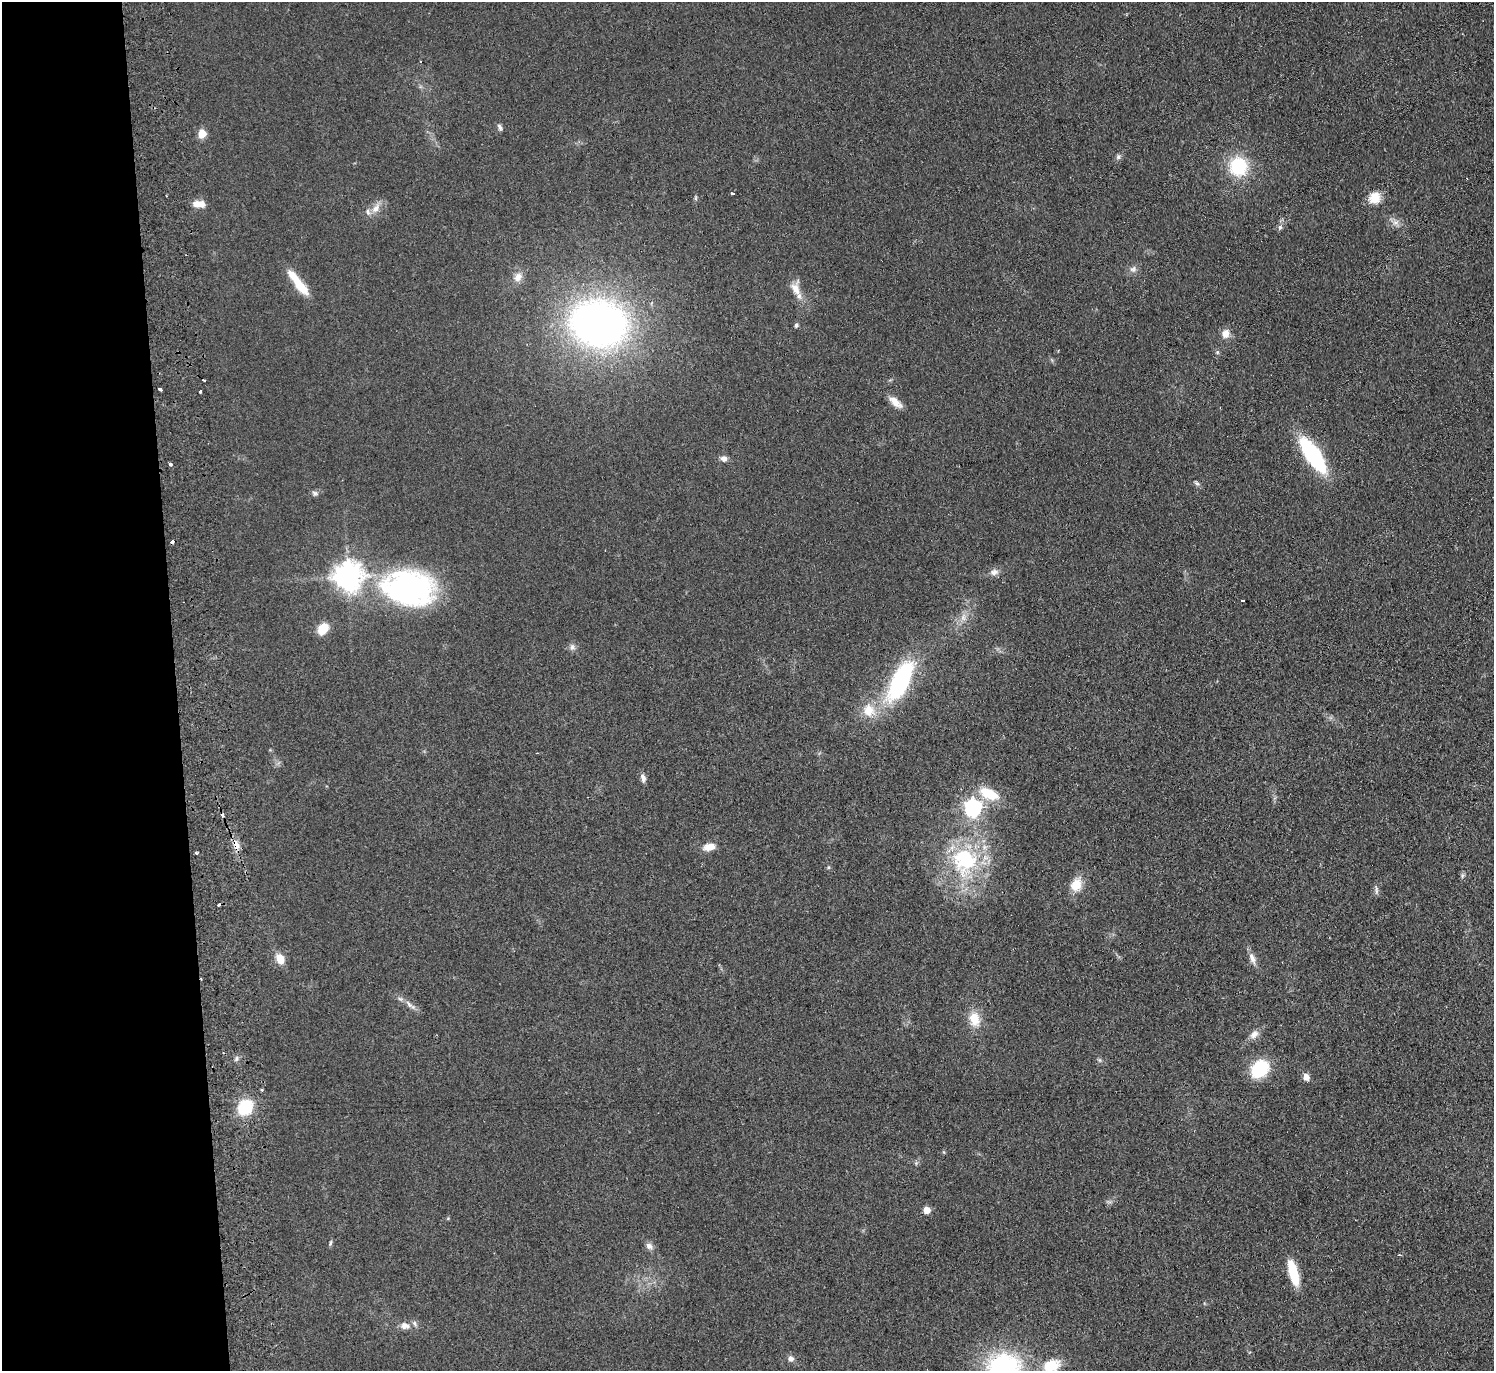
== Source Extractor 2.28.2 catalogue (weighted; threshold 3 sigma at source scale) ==
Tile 4 of 3 x 3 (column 1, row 2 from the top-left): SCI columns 57-1548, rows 1503-2871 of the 4587 x 4463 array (HDU 1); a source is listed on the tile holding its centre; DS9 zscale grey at full resolution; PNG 1496 x 1373 px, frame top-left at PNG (2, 2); no overlay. Shown black and unused: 12% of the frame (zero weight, under 2 of 3 exposures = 3% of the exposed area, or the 3 px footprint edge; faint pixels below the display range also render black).
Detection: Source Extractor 2.28.2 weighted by HDU 2 'WHT'; one run over the whole footprint, this tile lists its part. Background 0.0948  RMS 0.01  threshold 0.0456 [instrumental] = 3 sigma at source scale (4.5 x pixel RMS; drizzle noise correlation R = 1.50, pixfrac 1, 0.05/0.05 arcsec/px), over >= 5 px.
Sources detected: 72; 2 inside a brighter object's white glare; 5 cosmic-ray / hot-pixel residue — not listed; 1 inside a brighter listed object's ellipse — not listed separately; the other 64 listed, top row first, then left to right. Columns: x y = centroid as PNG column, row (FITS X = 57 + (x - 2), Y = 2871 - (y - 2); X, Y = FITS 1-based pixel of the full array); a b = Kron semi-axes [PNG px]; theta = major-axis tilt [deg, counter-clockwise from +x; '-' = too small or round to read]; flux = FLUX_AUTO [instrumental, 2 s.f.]
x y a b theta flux
500 127 10 5 -69 2.4
202 134 5 5 - 25
1118 157 7 6 - 2.5
1238 166 19 18 - 51
732 193 4 3 - 4
695 198 6 4 90 1.4
1375 198 15 13 52 15
198 204 15 8 -3 9.9
376 209 14 8 50 8.1
1396 222 7 4 19 2.8
1280 227 7 6 - 2.6
1133 269 10 7 31 4.1
518 277 13 10 58 8.3
298 283 35 8 -53 26
796 289 21 9 -62 11
599 324 45 36 -13 520
796 325 5 4 - 2.2
1226 334 12 9 75 7.7
160 389 3 3 - 3.1
200 391 3 3 - 2.8
895 402 18 8 -40 10
1313 455 28 10 -56 150
724 459 8 7 - 4.2
170 464 3 3 - 3.5
1197 484 8 5 -48 2.1
315 493 7 7 - 2.6
994 572 11 8 17 5
348 576 9 9 - 1200
407 586 65 37 -4 210
1243 601 3 3 - 3.2
963 618 9 6 -70 4.4
323 629 11 8 53 21
572 647 8 7 - 3.6
900 681 33 14 64 150
868 710 18 16 -87 19
643 778 10 6 -77 4.4
989 794 25 13 -24 27
973 807 7 7 - 330
236 844 13 7 -60 7
709 847 13 8 9 11
196 853 3 3 - 2.9
965 860 37 36 - 98
828 867 5 4 - 1.3
1462 876 6 4 72 1.8
1076 885 15 12 67 16
1376 890 11 4 -85 2.6
1252 958 15 8 -69 6.6
280 959 11 8 -67 14
409 1004 10 4 -30 3.9
974 1019 18 13 -81 18
1254 1034 13 9 43 6.5
1260 1069 16 13 44 60
1306 1077 7 6 - 6.7
262 1090 3 3 - 2
245 1107 13 11 47 51
927 1210 5 5 - 15
331 1243 8 4 80 1.6
649 1246 10 7 -46 4.3
1399 1255 4 3 - 1.1
1293 1273 24 8 -75 39
405 1326 13 9 -7 7.6
791 1359 8 7 - 4
1051 1366 18 12 20 27
1004 1368 30 27 3 160
Overlapping masked pixels (flux is a lower limit): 1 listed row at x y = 236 844
Isophote crosses this tile's border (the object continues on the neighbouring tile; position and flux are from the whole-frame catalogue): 2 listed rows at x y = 1051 1366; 1004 1368